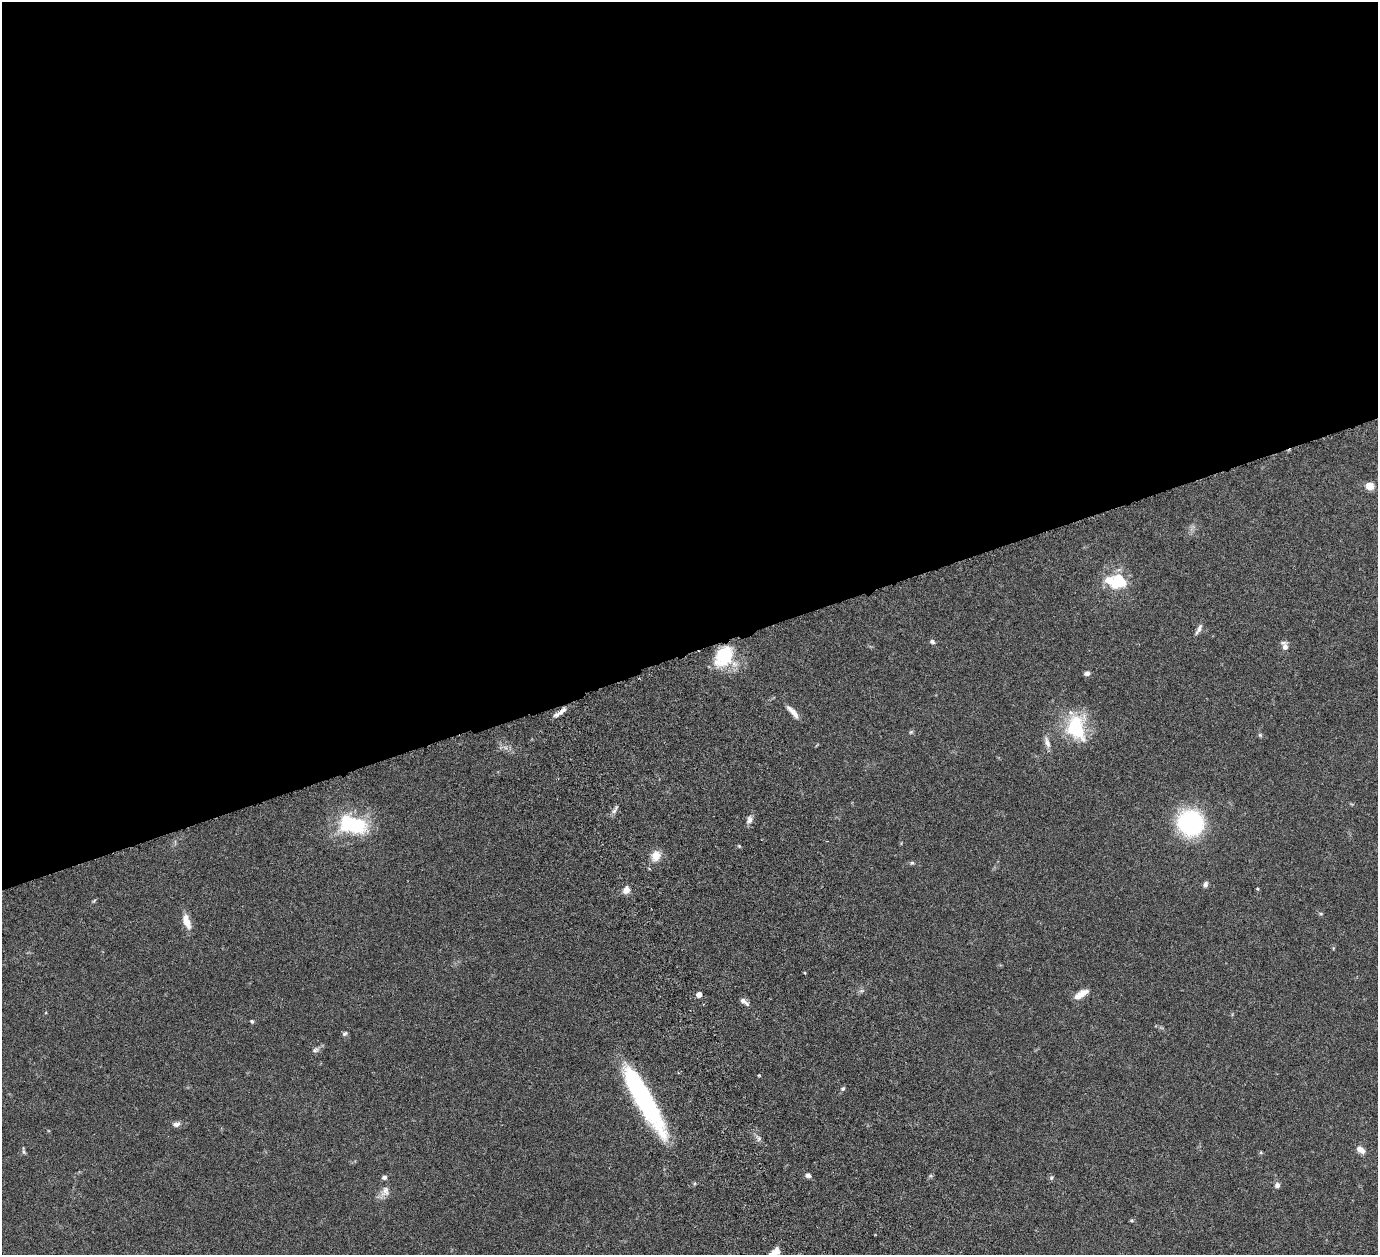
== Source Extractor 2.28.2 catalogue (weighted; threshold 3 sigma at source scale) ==
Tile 2 of 4 x 4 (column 2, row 1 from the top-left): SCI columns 1439-2814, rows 4077-5329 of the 5682 x 5542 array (HDU 1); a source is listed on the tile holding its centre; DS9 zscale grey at full resolution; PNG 1380 x 1257 px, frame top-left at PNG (2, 2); no overlay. Shown black and unused: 52% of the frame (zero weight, under 3 of 6 exposures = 5% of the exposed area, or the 3 px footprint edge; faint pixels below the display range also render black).
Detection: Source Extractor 2.28.2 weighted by HDU 2 'WHT'; one run over the whole footprint, this tile lists its part. Background 0.0539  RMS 0.0027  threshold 0.0112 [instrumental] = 3 sigma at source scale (4.09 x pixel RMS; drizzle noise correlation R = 1.36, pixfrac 0.8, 0.05/0.05 arcsec/px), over >= 5 px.
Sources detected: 46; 1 inside a brighter object's white glare — not listed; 4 inside a brighter listed object's ellipse — not listed separately; the other 41 listed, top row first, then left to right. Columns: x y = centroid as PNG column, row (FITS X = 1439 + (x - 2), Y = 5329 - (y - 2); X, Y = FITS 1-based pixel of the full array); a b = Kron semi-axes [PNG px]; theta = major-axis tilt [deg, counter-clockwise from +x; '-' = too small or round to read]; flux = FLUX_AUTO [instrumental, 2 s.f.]
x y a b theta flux
1370 486 10 8 -8 2.2
1117 583 26 16 -5 7.5
1199 628 16 5 64 0.99
932 642 7 5 -22 0.57
1285 647 10 8 -72 1.3
724 656 25 18 60 12
1087 673 7 5 15 0.86
562 710 15 6 39 1.5
793 712 20 5 -48 1.8
1076 727 32 22 -80 14
911 732 6 5 - 0.36
1260 735 6 5 - 0.38
1047 742 16 7 -68 1.4
614 811 6 5 - 0.65
749 820 10 7 75 1.1
1190 823 20 19 - 34
352 825 25 14 -11 21
656 856 13 11 70 2.7
912 863 6 5 - 0.4
1205 884 8 6 76 0.69
1258 889 4 3 - 0.38
626 890 8 7 - 1.8
186 921 19 8 -72 2.9
699 994 5 4 - 1.8
1079 995 16 8 38 2.2
744 1002 13 5 -39 1.1
252 1021 5 4 - 0.39
345 1033 7 5 32 0.48
315 1050 10 7 24 0.81
759 1075 5 3 - 0.22
843 1089 5 5 - 0.52
644 1100 79 16 -60 41
176 1124 10 6 19 0.97
1361 1150 11 7 -36 1.8
23 1151 12 4 -80 0.46
808 1175 7 5 -35 0.76
1051 1178 6 3 72 0.34
1277 1185 6 6 - 0.89
385 1191 15 10 82 1.8
1132 1220 5 4 - 0.32
773 1254 12 6 49 4.4
Isophote crosses this tile's border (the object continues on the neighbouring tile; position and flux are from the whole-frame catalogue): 1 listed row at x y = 773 1254